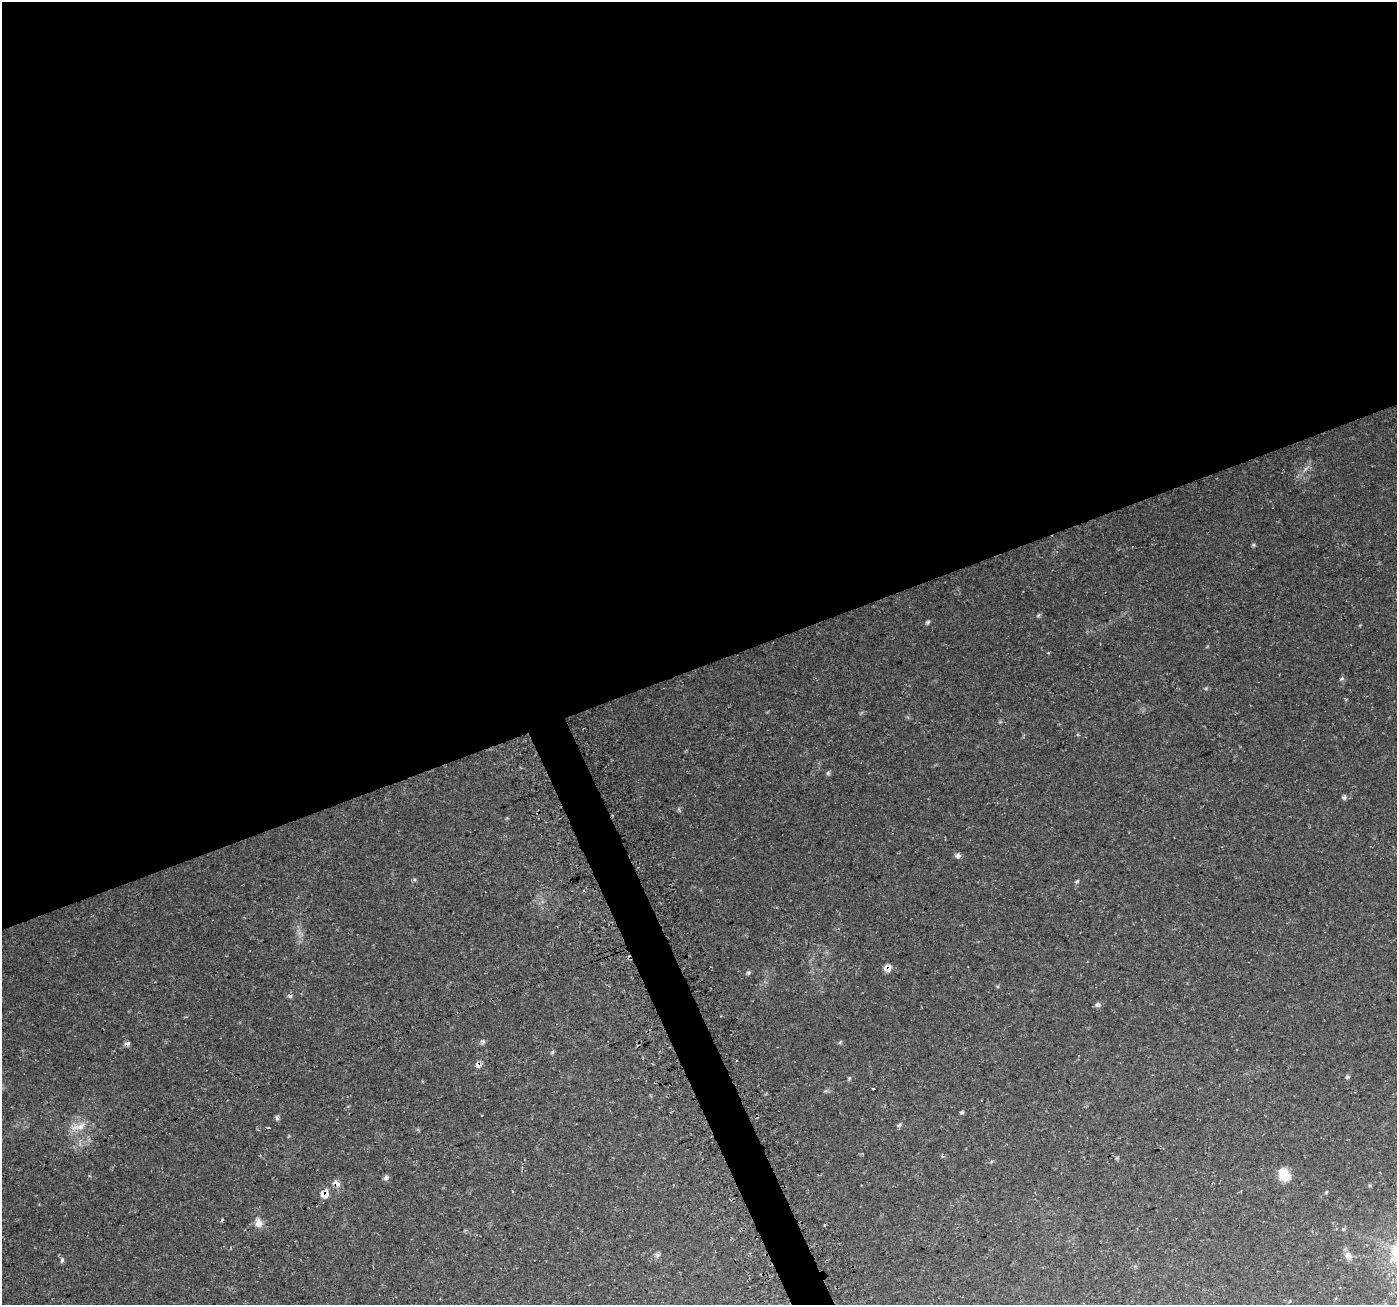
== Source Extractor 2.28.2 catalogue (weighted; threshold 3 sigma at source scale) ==
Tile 2 of 4 x 4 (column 2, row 1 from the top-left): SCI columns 1428-2822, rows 4007-5309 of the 5650 x 5462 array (HDU 1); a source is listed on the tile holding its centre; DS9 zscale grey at full resolution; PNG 1399 x 1307 px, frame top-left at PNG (2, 2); no overlay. Shown black and unused: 53% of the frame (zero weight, under 3 of 4 exposures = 3% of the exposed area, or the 3 px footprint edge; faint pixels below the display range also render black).
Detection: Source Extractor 2.28.2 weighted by HDU 2 'WHT'; one run over the whole footprint, this tile lists its part. Background 0.0496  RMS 0.0043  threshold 0.0195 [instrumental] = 3 sigma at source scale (4.5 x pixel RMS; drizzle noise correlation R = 1.50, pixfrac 1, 0.0396/0.0396 arcsec/px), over >= 5 px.
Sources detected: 40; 1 too faint to see at this stretch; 2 cosmic-ray / hot-pixel residue — not listed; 1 inside a brighter listed object's ellipse — not listed separately; the other 36 listed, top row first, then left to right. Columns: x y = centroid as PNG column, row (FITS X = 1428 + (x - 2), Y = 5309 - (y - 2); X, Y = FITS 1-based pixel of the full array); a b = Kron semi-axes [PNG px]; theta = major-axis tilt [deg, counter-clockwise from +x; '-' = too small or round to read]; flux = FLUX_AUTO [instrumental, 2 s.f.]
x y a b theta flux
1253 545 5 5 - 0.55
1038 615 6 5 - 0.64
928 622 7 5 40 0.75
1342 678 7 5 18 0.76
828 773 6 4 89 0.66
1344 798 8 4 -26 0.81
958 856 7 6 - 1.4
1077 881 5 4 - 0.55
887 968 9 8 - 2.4
748 972 6 5 - 0.73
1097 1004 8 6 28 1.1
483 1041 9 3 -33 0.68
840 1042 6 4 71 0.49
127 1043 8 5 -1 1
552 1052 6 5 - 0.61
478 1065 8 7 - 1.9
1347 1077 6 5 - 0.76
849 1078 6 4 72 0.55
873 1089 3 3 - 1
962 1112 6 4 36 0.67
277 1118 7 5 -69 0.91
900 1125 8 4 36 0.75
78 1127 27 8 16 5
268 1128 4 2 - 0.31
1117 1158 5 5 - 0.54
1286 1177 14 14 - 5.9
386 1178 8 6 59 1.2
337 1183 11 6 -32 2
512 1191 3 3 - 0.36
1326 1192 5 4 - 0.43
324 1194 10 10 - 3.9
258 1223 13 9 -80 3
1343 1229 5 4 - 0.53
658 1255 6 5 - 1.1
1348 1256 12 9 -63 2.6
62 1260 7 5 89 0.88
Overlapping masked pixels (flux is a lower limit): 4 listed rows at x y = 887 968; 478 1065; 337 1183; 324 1194